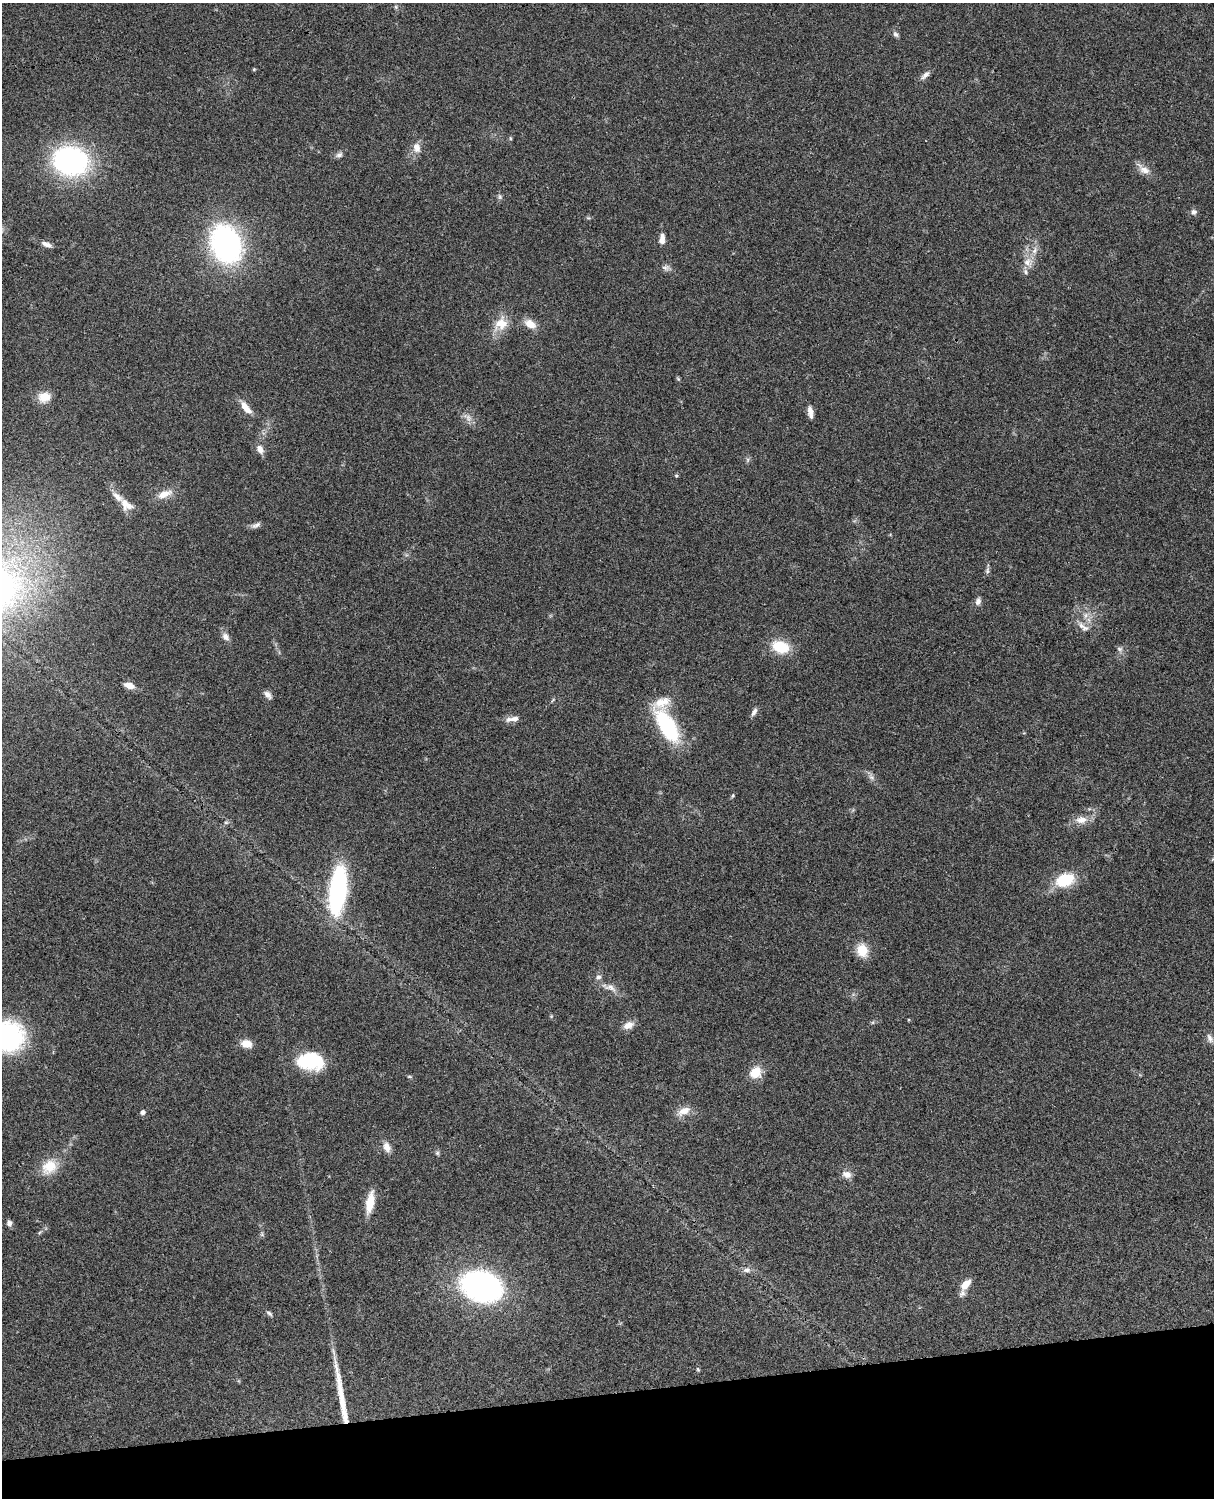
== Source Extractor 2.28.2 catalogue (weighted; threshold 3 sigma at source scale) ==
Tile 10 of 4 x 3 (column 2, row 3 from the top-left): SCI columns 1333-2544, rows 277-1772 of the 5087 x 4925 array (HDU 1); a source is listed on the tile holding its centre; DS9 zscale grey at full resolution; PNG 1216 x 1500 px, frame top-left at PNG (2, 3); no overlay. Shown black and unused: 7% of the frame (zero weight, under 3 of 4 exposures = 6% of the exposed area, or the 3 px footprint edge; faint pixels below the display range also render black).
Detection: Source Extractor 2.28.2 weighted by HDU 2 'WHT'; one run over the whole footprint, this tile lists its part. Background 0.0916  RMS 0.0062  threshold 0.0281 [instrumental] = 3 sigma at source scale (4.5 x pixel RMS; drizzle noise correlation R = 1.50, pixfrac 1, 0.05/0.05 arcsec/px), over >= 5 px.
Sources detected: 82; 1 too faint to see at this stretch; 1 inside a brighter object's white glare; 1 long thin detection or spike segment (spike, bleed or trail) — not listed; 7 inside a brighter listed object's ellipse — not listed separately; the other 72 listed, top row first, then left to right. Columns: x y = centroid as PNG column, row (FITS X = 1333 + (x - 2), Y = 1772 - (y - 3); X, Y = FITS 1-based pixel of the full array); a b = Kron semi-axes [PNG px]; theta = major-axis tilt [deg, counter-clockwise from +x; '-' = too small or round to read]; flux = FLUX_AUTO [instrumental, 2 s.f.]
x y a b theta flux
396 7 6 5 - 1
895 34 8 6 -55 1.6
254 69 4 4 - 0.66
925 75 15 6 43 3
510 138 5 3 - 0.68
416 148 13 10 -74 5.1
339 155 9 7 15 2.1
70 161 27 21 -14 150
1143 169 21 9 -38 5.7
500 197 8 6 -89 1.4
1193 212 7 6 - 2.2
662 239 12 6 85 4.2
46 244 14 5 -21 3.2
226 244 32 24 -67 140
1035 250 11 6 62 3.6
1028 262 14 13 - 7
666 268 12 7 2 2.4
501 324 21 16 41 12
530 324 17 10 -30 6.8
678 379 6 4 -44 0.78
44 397 14 11 10 9.1
246 408 19 7 -52 6.4
810 410 12 7 -84 3.4
260 449 11 8 -64 4.3
748 460 7 4 89 1.1
676 476 5 4 - 0.8
164 494 22 10 22 7.4
125 503 17 9 -84 5.8
256 525 13 6 29 2.2
987 570 10 5 86 1.7
978 601 9 6 77 2.7
1086 615 9 7 50 3.1
1081 625 12 7 -52 3.5
225 637 11 8 -46 3.4
781 647 17 11 -16 22
1120 649 8 7 - 1.9
129 685 12 7 -18 5.4
268 695 11 6 -44 3.1
553 700 8 3 46 0.76
662 702 27 14 18 11
754 712 12 5 59 2.3
513 719 18 6 7 4.6
667 726 28 12 -59 74
871 777 11 7 -53 2.6
733 796 6 4 70 0.84
1081 820 16 9 6 6.8
226 822 6 4 0 0.97
1064 880 16 11 18 29
338 890 37 13 83 120
862 950 14 12 -70 12
609 987 25 8 -18 6
628 1025 13 8 23 5.6
7 1036 27 25 -11 110
1210 1038 14 7 -60 2.8
246 1044 10 7 -12 8.2
313 1061 23 19 -15 30
755 1072 13 11 38 11
409 1077 7 3 -8 0.79
684 1111 17 9 25 6.9
143 1112 5 5 - 2.4
387 1147 12 8 -68 4.8
437 1153 6 5 - 1.1
49 1167 23 18 40 14
847 1174 12 9 -16 4.3
370 1202 26 9 80 11
9 1223 6 6 - 2.6
262 1234 7 5 89 1
747 1270 11 6 0 2.6
965 1284 12 7 48 7.6
481 1286 33 24 -16 160
269 1313 8 5 -34 1.5
698 1369 6 4 -68 0.84
Isophote crosses this tile's border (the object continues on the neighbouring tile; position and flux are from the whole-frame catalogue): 1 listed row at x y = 7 1036